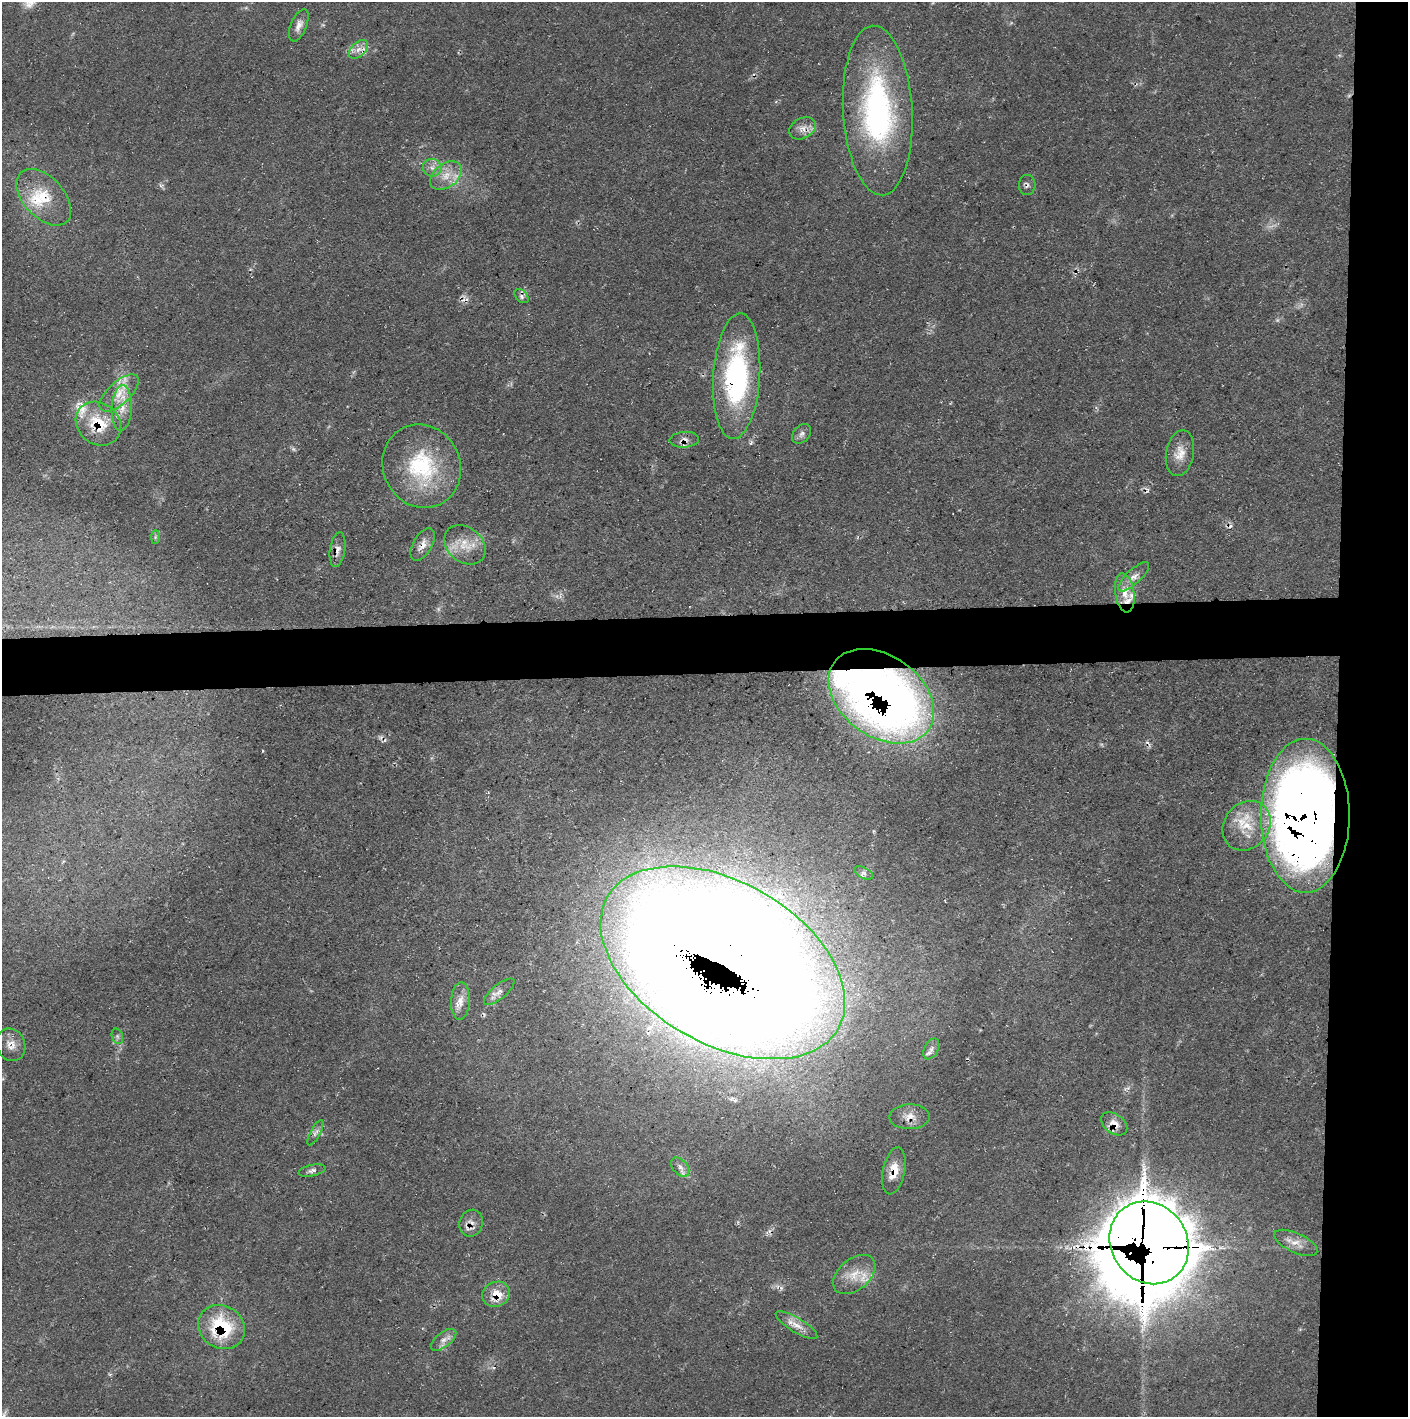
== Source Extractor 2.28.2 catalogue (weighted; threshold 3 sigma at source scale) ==
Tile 6 of 3 x 3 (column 3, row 2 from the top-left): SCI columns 2813-4218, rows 1416-2830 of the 4218 x 4245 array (HDU 1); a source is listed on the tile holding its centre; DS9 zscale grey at full resolution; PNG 1410 x 1419 px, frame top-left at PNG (2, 2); each listed source drawn as its Kron ellipse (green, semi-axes under 4 px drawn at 4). Shown black and unused: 9% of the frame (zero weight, under 3 of 5 exposures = <1% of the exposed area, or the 3 px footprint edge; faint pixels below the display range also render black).
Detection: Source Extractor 2.28.2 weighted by HDU 2 'WHT'; one run over the whole footprint, this tile lists its part. Background 0.0688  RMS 0.0041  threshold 0.0186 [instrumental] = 3 sigma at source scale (4.5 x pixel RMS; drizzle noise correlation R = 1.50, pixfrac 1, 0.05/0.05 arcsec/px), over >= 5 px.
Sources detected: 66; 6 too faint to see at this stretch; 5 cosmic-ray / hot-pixel residue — neither listed nor drawn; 8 inside a brighter listed object's ellipse — not listed separately; the other 47 listed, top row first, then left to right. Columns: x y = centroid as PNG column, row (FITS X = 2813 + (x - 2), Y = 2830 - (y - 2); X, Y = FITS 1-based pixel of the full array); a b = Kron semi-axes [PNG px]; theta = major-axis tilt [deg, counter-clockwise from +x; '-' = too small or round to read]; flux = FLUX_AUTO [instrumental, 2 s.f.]
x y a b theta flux
299 25 17 8 67 3.1
358 49 11 6 44 2.8
878 111 85 34 -87 100
802 128 14 10 28 3.8
432 168 9 9 - 2.6
446 176 18 12 37 6.9
1027 185 10 8 87 1.5
44 197 34 20 -47 16
522 296 8 5 -45 1.3
737 376 63 23 86 77
119 393 24 11 43 8
122 408 23 10 87 7.3
98 424 24 20 -39 18
802 434 11 8 49 1.8
684 440 15 8 4 2.5
1180 453 23 14 79 6.4
422 466 42 38 -64 40
155 537 7 4 89 0.79
423 545 18 9 60 3.7
465 545 23 17 -40 9
337 550 17 7 82 2.8
1134 577 20 7 43 3.9
1125 593 20 9 -81 6.2
881 696 58 40 -36 400
1305 816 77 44 -90 730
1247 826 26 22 51 16
864 873 10 5 -27 1.6
723 963 133 81 -30 3700
499 992 19 7 40 3.2
460 1001 19 9 87 4.7
117 1036 8 5 -72 1.2
11 1045 17 14 -67 4.7
931 1049 11 7 61 1.9
909 1117 20 12 1 5.3
1114 1124 14 9 -37 4.5
315 1133 14 5 62 1.8
680 1167 11 7 -48 2.3
312 1171 13 5 11 1.8
894 1171 24 11 79 7.7
471 1223 13 11 71 3.7
1149 1243 43 38 -55 2300
1296 1243 23 9 -25 4.7
854 1274 24 15 40 8.4
496 1294 14 12 26 8.3
797 1325 24 7 -31 4.4
221 1327 24 21 -34 29
444 1340 15 7 37 3
Overlapping masked pixels (flux is a lower limit): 17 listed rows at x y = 358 49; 1027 185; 44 197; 737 376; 98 424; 684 440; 423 545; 881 696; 1305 816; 723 963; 909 1117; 1114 1124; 894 1171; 471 1223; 1149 1243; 496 1294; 221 1327